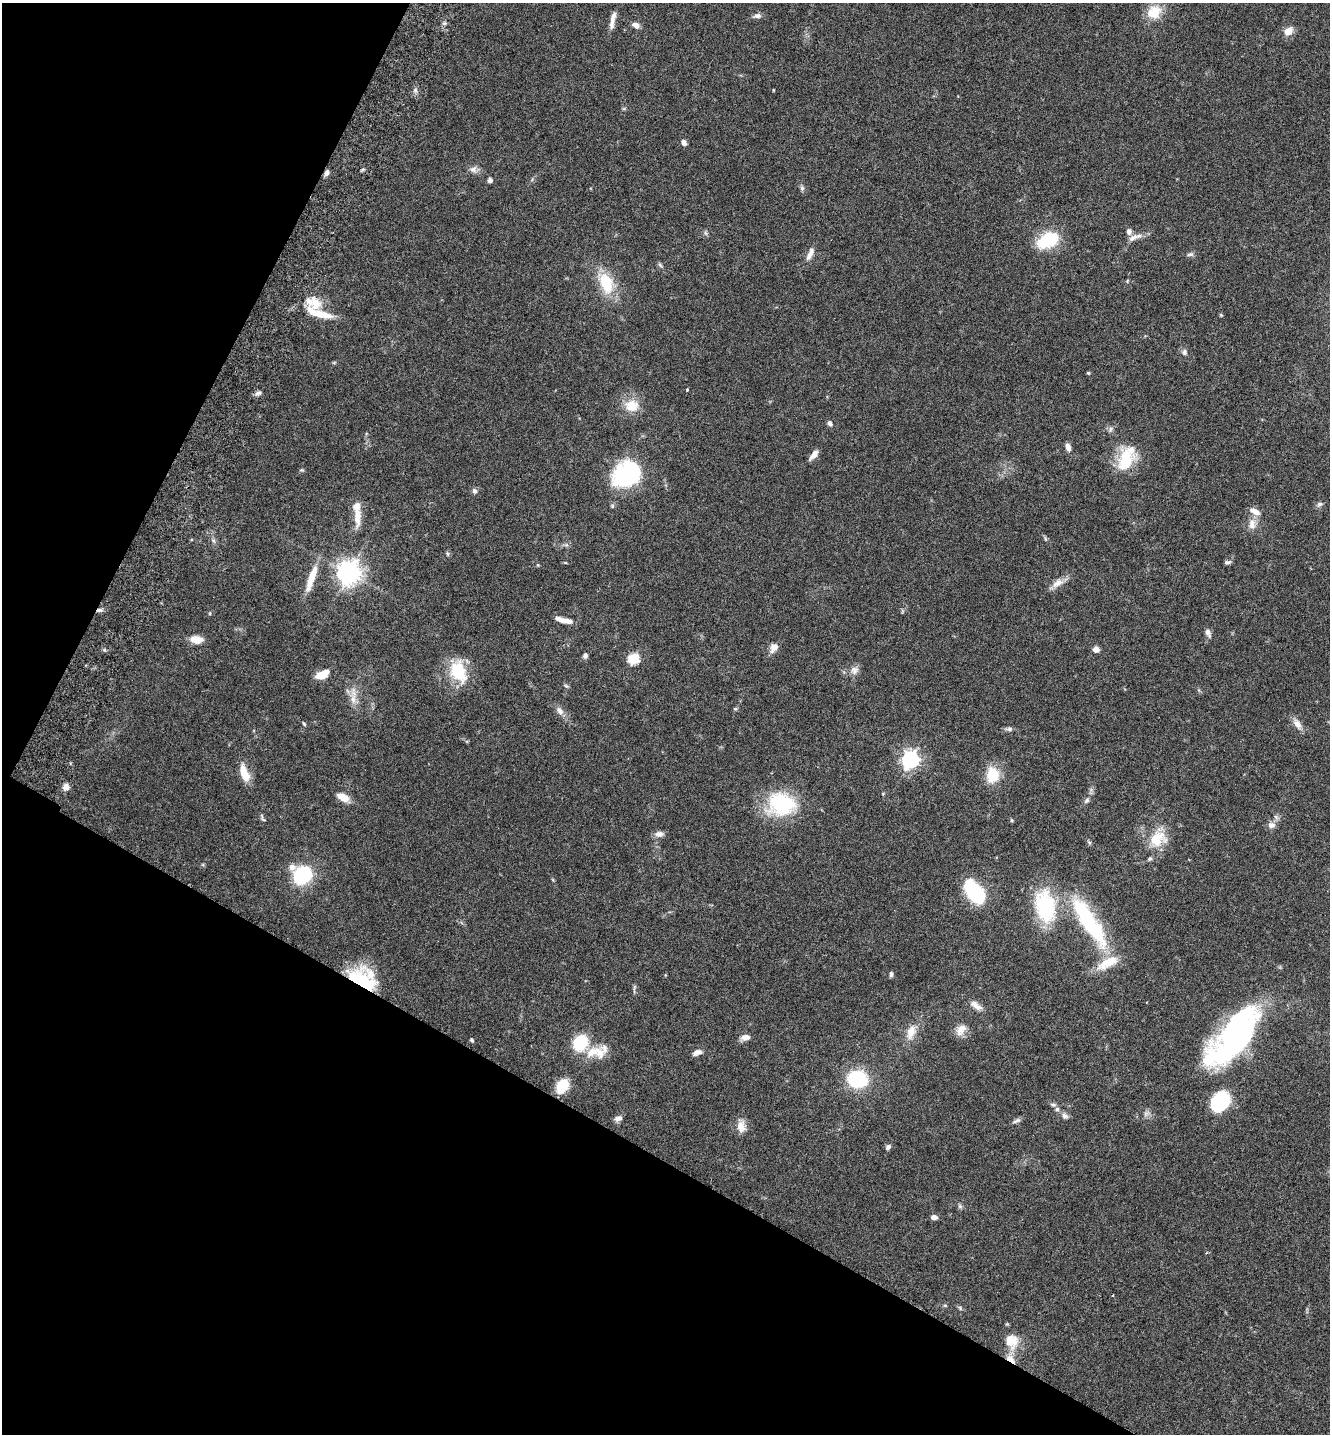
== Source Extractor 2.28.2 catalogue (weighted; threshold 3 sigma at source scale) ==
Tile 9 of 4 x 4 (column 1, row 3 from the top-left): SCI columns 201-1528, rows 1468-2899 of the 5849 x 5796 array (HDU 1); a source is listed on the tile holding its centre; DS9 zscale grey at full resolution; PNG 1332 x 1436 px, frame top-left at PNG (2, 3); no overlay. Shown black and unused: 28% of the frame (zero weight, under 3 of 6 exposures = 3% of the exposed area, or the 3 px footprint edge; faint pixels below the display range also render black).
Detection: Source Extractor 2.28.2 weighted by HDU 2 'WHT'; one run over the whole footprint, this tile lists its part. Background 0.0659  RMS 0.0031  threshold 0.0126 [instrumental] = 3 sigma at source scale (4.09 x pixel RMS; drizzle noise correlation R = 1.36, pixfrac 0.8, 0.05/0.05 arcsec/px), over >= 5 px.
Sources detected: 123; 1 inside a brighter object's white glare — not listed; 10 inside a brighter listed object's ellipse — not listed separately; the other 112 listed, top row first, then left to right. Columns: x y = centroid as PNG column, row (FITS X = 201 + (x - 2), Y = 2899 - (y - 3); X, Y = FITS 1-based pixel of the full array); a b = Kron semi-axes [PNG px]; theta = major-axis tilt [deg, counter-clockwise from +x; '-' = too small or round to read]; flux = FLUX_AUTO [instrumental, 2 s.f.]
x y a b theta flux
1154 12 18 16 45 6
757 16 10 6 10 1.1
612 19 19 6 75 2.2
636 25 10 7 -23 1.3
1288 31 8 6 44 3.5
415 90 6 4 -72 0.62
684 142 6 5 - 1.1
473 169 11 8 39 1.4
326 173 8 5 70 1
490 180 5 5 - 0.8
802 188 7 6 - 0.63
1129 232 8 6 81 1.1
705 233 7 4 -87 0.52
1132 238 15 7 33 1.7
1048 240 27 17 27 11
810 254 18 7 64 1.9
1190 254 10 5 11 0.73
660 265 7 4 -46 0.51
606 284 24 14 -69 11
309 301 13 9 -49 2
319 313 35 9 -18 6.8
1221 315 4 4 - 0.29
1184 352 8 6 87 0.82
334 362 6 4 19 0.32
1088 373 4 4 - 0.34
687 389 4 3 - 0.27
258 393 8 5 30 0.93
632 406 19 17 -4 5.2
829 423 6 5 - 0.84
1110 429 8 5 71 0.67
1068 447 10 6 -73 1.5
814 455 13 6 50 2
1126 461 26 21 46 9.6
302 470 6 4 -10 0.39
626 474 33 25 34 27
474 491 7 6 - 0.84
1320 504 9 6 23 0.83
357 518 27 9 87 4.1
1252 524 15 10 78 2.5
1045 539 6 4 -70 0.39
213 540 8 4 -58 0.66
566 545 6 5 - 0.59
447 554 6 4 -89 0.41
1227 562 8 4 5 0.69
538 565 5 4 - 0.28
349 573 8 8 - 270
311 578 36 8 71 5.5
1057 583 18 9 31 2.5
99 610 7 5 -3 0.8
210 613 5 3 - 0.28
564 620 18 5 -14 2.8
1208 633 11 6 -66 1.2
196 640 14 8 -5 3.6
774 648 14 9 57 2
1096 649 6 6 - 1.5
585 656 7 6 - 0.85
633 659 6 6 - 20
854 670 11 10 - 1.7
458 672 29 18 -67 11
322 675 14 7 25 5.1
566 686 7 4 -44 0.47
353 699 17 8 89 2.7
735 709 5 4 - 0.39
560 711 12 8 -59 1.6
304 724 6 3 -54 0.36
1297 724 15 9 -54 2.1
1009 729 8 6 5 0.79
910 760 7 7 - 100
244 773 21 9 -71 5
992 775 17 13 86 8.3
66 787 7 6 - 1.9
343 797 15 8 -26 3.2
1086 801 8 6 46 0.71
781 804 35 28 -2 19
262 818 11 4 -69 0.57
1011 820 5 3 - 0.33
1271 825 9 8 - 1.6
659 834 11 7 2 1.6
1157 839 24 19 24 8.2
1089 842 6 4 -19 0.41
292 867 10 9 - 1.6
302 875 13 12 - 24
975 893 25 14 -52 21
1045 907 37 23 -79 23
1089 921 61 15 -57 35
891 974 6 4 90 0.66
362 981 33 19 -33 19
634 987 9 3 77 0.49
976 1005 17 7 -35 2
961 1030 17 11 57 2.7
1241 1030 75 26 47 81
911 1032 19 11 71 3.9
745 1037 12 7 7 1.7
472 1040 6 5 - 0.46
580 1043 16 13 56 11
592 1052 22 12 33 4.7
697 1052 11 6 19 1.5
857 1079 11 8 -16 43
562 1086 16 12 56 5.9
1220 1102 16 13 54 26
1053 1105 9 5 -13 0.65
1057 1109 7 5 15 0.68
1065 1116 9 7 -38 1.1
618 1118 10 7 20 1.2
1016 1121 13 5 25 0.84
741 1126 16 10 -80 3
888 1147 7 5 48 0.85
960 1206 7 5 -45 0.59
934 1217 7 5 -9 1.2
1113 1295 3 2 - 0.17
960 1308 7 4 -47 0.47
1012 1341 22 18 -79 6.2
Overlapping masked pixels (flux is a lower limit): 3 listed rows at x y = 326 173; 99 610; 362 981